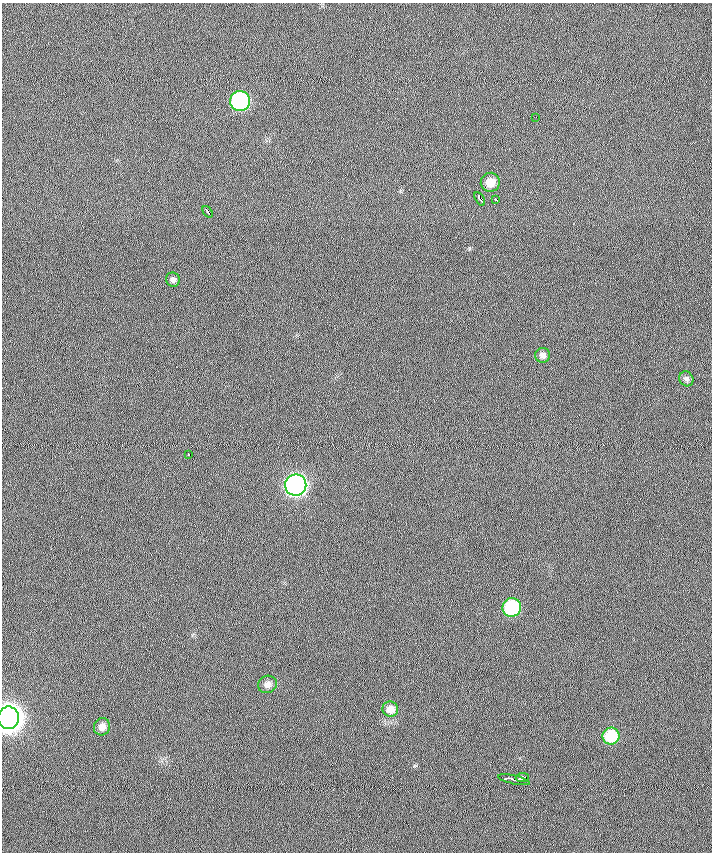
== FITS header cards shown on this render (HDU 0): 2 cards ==
NAXIS1  =                  710 /
NAXIS2  =                  850 /

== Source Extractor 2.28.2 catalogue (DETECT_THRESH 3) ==
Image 710 x 850 px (HDU 0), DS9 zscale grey, 1 PNG px = 1 image px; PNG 714 x 854 px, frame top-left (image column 1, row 850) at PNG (2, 3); each listed source drawn as its Kron ellipse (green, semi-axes under 4 px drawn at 4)
Background 0.545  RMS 6.6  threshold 19.8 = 3 sigma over >= 5 px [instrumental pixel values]
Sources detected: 19; all 19 listed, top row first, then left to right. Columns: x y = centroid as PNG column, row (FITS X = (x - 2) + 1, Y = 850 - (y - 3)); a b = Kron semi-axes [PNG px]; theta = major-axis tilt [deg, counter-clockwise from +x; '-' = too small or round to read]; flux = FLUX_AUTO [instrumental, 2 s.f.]
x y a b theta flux
240 101 10 10 - 82000
536 117 2 2 - 3400
490 182 9 9 - 5900
480 199 7 3 -61 6900
496 200 4 3 - 2900
208 212 7 3 -52 2600
173 280 7 6 - 1400
543 355 7 7 - 1800
686 379 8 6 -56 1200
189 454 3 3 - 1300
296 485 10 10 - 260000
512 607 9 9 - 39000
267 684 9 8 - 2200
390 709 8 7 - 3300
8 718 11 10 - 790000
102 727 9 8 - 2800
611 736 8 8 - 17000
522 778 7 4 7 19000
514 780 16 3 -12 7800
At the frame edge (FLAGS 8, measured only in part): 1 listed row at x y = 8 718